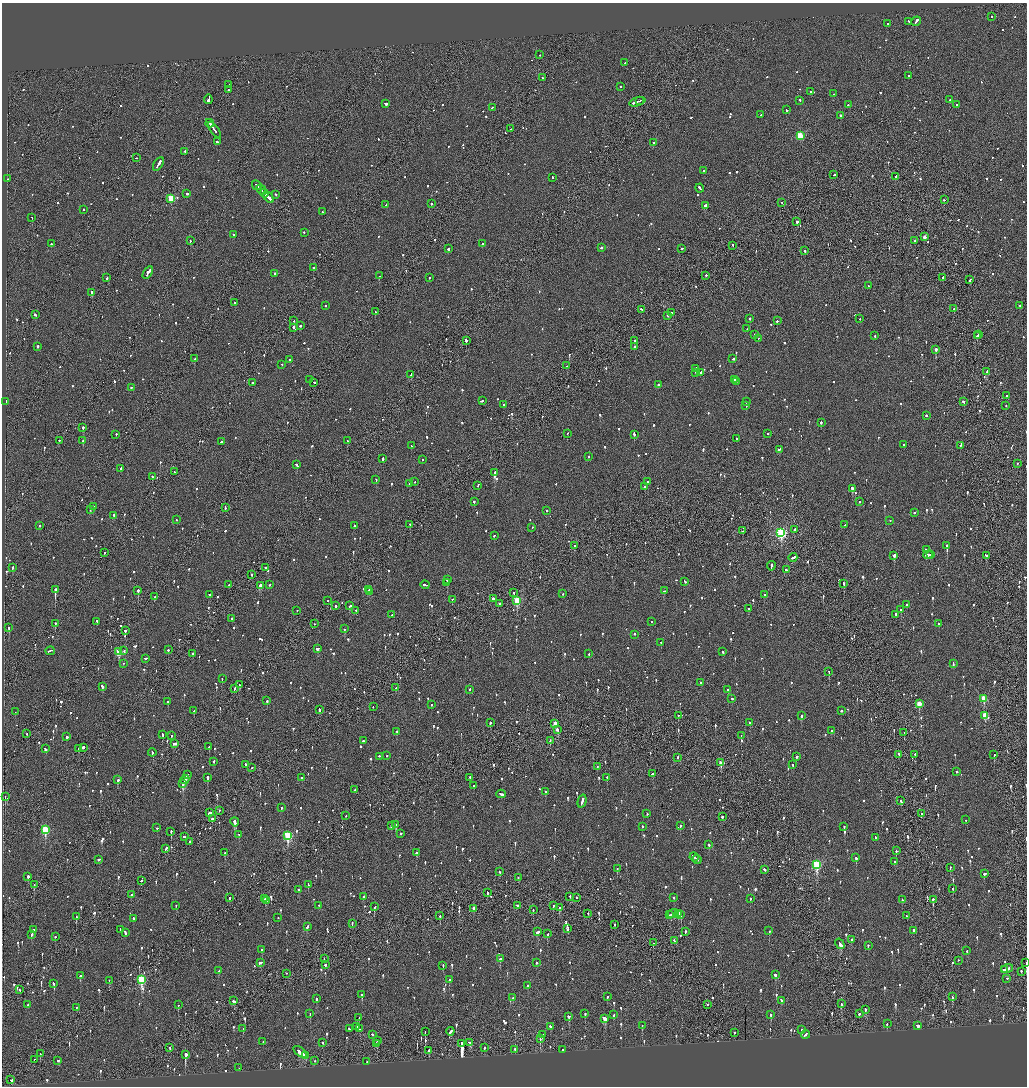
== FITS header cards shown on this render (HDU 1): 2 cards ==
NAXIS1  =                 2050
NAXIS2  =                 2168

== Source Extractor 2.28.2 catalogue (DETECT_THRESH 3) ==
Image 2050 x 2168 px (HDU 1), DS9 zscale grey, zoomed out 1/2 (1 PNG px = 2 x 2 image px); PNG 1029 x 1088 px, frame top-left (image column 2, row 2167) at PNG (2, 3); each listed source drawn as its Kron ellipse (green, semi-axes under 4 px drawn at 4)
Background -0.0781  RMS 0.061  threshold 0.183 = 3 sigma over >= 5 px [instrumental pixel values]
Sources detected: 1545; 51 cannot appear on this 1/2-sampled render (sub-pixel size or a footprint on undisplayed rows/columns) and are neither listed nor drawn; of the other 1494, the 500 brightest by FLUX_AUTO listed and drawn (994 fainter detections omitted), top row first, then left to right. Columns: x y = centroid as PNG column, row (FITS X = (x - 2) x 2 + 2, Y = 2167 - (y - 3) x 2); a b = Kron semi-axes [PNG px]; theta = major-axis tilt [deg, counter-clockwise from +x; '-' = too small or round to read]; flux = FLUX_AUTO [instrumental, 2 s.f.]
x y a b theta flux
991 16 2 2 - 88
909 21 3 2 - 67
916 21 5 2 - 350
888 23 2 2 - 82
540 55 2 2 - 140
625 63 2 2 - 74
908 75 2 2 - 77
542 78 2 2 - 77
229 85 2 1 - 140
620 86 2 2 - 100
228 90 2 1 - 230
811 92 2 2 - 900
834 94 2 2 - 66
208 99 5 2 - 650
800 100 2 2 - 120
950 100 2 2 - 130
640 101 2 2 - 160
637 102 8 2 17 410
386 104 3 2 - 240
848 105 2 2 - 62
956 105 2 2 - 150
492 107 2 2 - 67
786 110 3 2 - 93
761 115 2 2 - 64
840 115 2 2 - 210
210 123 4 2 - 310
511 129 2 2 - 120
214 130 9 1 -53 490
800 136 3 3 - 560
217 142 2 2 - 100
653 143 2 2 - 100
185 152 3 2 - 140
136 158 2 2 - 140
158 164 7 2 58 370
704 170 3 2 - 470
834 175 2 2 - 100
552 177 2 2 - 81
895 177 3 2 - 130
8 179 2 2 - 69
257 185 5 2 - 190
700 188 4 2 - 140
261 190 6 2 -44 270
264 193 4 2 - 220
187 194 2 2 - 210
276 194 2 2 - 74
268 197 7 2 -45 300
171 198 3 3 - 630
944 200 2 2 - 68
782 202 2 2 - 64
431 204 2 2 - 160
386 205 2 2 - 67
705 205 3 2 - 550
83 209 2 2 - 120
322 212 3 2 - 110
32 217 2 1 - 87
797 221 2 2 - 560
304 232 2 2 - 77
233 235 2 2 - 96
924 237 2 2 - 85
915 240 4 2 - 150
190 241 2 2 - 160
51 244 2 2 - 340
482 244 2 2 - 78
733 245 2 1 - 160
601 248 2 2 - 240
682 248 2 2 - 76
448 249 2 2 - 390
805 251 3 2 - 120
313 268 2 1 - 310
148 273 7 2 58 410
275 273 2 2 - 130
706 275 2 2 - 110
379 276 2 2 - 210
943 277 2 2 - 120
107 278 2 2 - 100
430 278 2 2 - 69
970 280 3 2 - 130
868 286 2 2 - 88
92 292 2 2 - 550
235 302 2 2 - 99
325 305 2 1 - 73
1020 306 2 1 - 76
641 309 2 2 - 65
954 309 2 2 - 220
375 312 2 1 - 94
672 313 2 2 - 110
35 314 3 2 - 290
668 315 2 1 - 200
750 318 2 2 - 280
860 319 2 1 - 69
294 321 2 1 - 350
777 321 2 2 - 170
301 326 3 2 - 100
293 327 2 2 - 340
747 329 2 1 - 64
978 334 2 1 - 200
755 335 3 2 - 100
875 336 2 2 - 84
977 336 3 2 - 170
758 338 2 1 - 240
466 340 2 2 - 380
635 341 3 2 - 200
38 346 2 2 - 340
635 347 2 2 - 89
936 349 2 2 - 800
195 358 3 2 - 85
290 359 2 2 - 81
733 359 2 2 - 76
282 364 2 2 - 130
567 366 2 2 - 120
696 368 3 2 - 280
987 371 3 2 - 140
695 372 2 1 - 87
701 372 2 2 - 74
411 374 4 2 - 190
310 380 2 2 - 72
734 380 2 2 - 310
736 381 3 2 - 71
252 382 2 2 - 180
314 382 3 1 - 230
658 385 2 2 - 220
131 387 2 2 - 120
1006 396 2 2 - 110
483 400 2 1 - 85
6 401 2 2 - 350
963 401 2 2 - 200
746 402 2 1 - 190
504 405 2 2 - 160
746 405 2 2 - 74
1006 405 2 2 - 94
926 415 2 2 - 120
821 423 2 2 - 260
83 427 2 2 - 240
567 433 2 2 - 86
116 434 3 2 - 70
634 434 2 2 - 210
768 434 2 2 - 160
737 439 2 2 - 200
59 440 2 2 - 70
83 441 2 2 - 190
348 441 3 2 - 70
221 442 2 2 - 140
904 444 2 2 - 100
411 445 2 2 - 180
961 445 3 2 - 200
779 449 4 2 - 120
588 456 2 2 - 71
383 458 4 2 - 200
422 460 2 1 - 81
1017 463 2 2 - 93
297 465 3 2 - 150
121 468 2 2 - 180
174 472 2 1 - 470
494 473 3 2 - 3300
152 477 2 2 - 180
376 479 2 2 - 100
415 482 2 2 - 61
648 482 3 2 - 200
409 483 3 2 - 70
478 485 3 2 - 94
645 486 2 2 - 270
852 488 3 2 - 530
474 502 2 2 - 170
859 502 2 2 - 72
93 506 2 1 - 78
225 507 3 2 - 140
90 509 3 2 - 120
546 511 2 2 - 93
914 512 2 2 - 140
114 515 2 2 - 190
177 520 2 2 - 100
890 520 2 2 - 63
40 525 2 2 - 74
410 525 3 1 - 63
844 525 2 2 - 66
354 526 2 2 - 85
532 527 2 2 - 170
794 529 4 2 - 140
742 531 3 2 - 150
781 532 4 3 - 1700
494 535 2 2 - 81
947 545 2 2 - 1000
574 546 2 2 - 96
927 549 3 2 - 81
104 552 2 2 - 83
931 554 3 1 - 190
894 555 3 2 - 450
928 555 5 2 - 260
986 555 3 2 - 130
793 557 4 2 - 280
771 566 4 2 - 230
266 567 2 1 - 230
12 568 3 2 - 120
786 570 3 2 - 120
251 575 2 2 - 110
447 579 2 2 - 960
685 581 3 2 - 62
447 583 3 2 - 84
844 583 2 2 - 170
270 584 2 2 - 100
229 585 2 2 - 64
260 585 3 2 - 170
425 585 4 2 - 150
55 589 2 2 - 1600
369 589 2 1 - 120
138 590 2 2 - 350
664 591 3 2 - 98
369 592 4 2 - 160
514 592 2 2 - 64
563 594 2 2 - 68
764 594 2 2 - 150
210 595 2 2 - 240
155 597 2 1 - 74
452 599 2 1 - 80
493 599 2 2 - 240
517 600 4 3 - 570
328 601 2 2 - 77
499 603 2 2 - 290
906 605 3 2 - 100
335 606 2 2 - 160
350 606 3 2 - 110
749 608 2 2 - 300
297 610 2 2 - 93
356 610 2 2 - 70
901 610 2 2 - 300
896 614 2 2 - 150
392 615 2 2 - 87
232 618 2 2 - 92
97 621 2 2 - 110
652 622 2 2 - 64
939 623 2 2 - 130
55 624 3 1 - 110
315 624 2 2 - 67
9 627 2 2 - 310
345 629 2 2 - 97
125 630 2 2 - 160
634 634 2 2 - 140
661 642 2 2 - 190
317 648 3 2 - 160
168 650 2 2 - 110
50 651 5 2 - 170
124 651 2 2 - 73
119 652 3 3 - 420
723 652 2 2 - 99
192 653 2 2 - 91
589 654 2 2 - 75
145 658 3 2 - 73
123 663 2 1 - 87
953 664 4 2 - 80
829 671 2 2 - 170
222 679 2 2 - 71
701 682 2 2 - 220
239 685 3 2 - 120
102 686 3 2 - 110
234 688 2 2 - 66
396 688 3 2 - 120
470 689 2 2 - 64
728 690 2 2 - 89
732 698 2 2 - 66
984 698 3 3 - 390
267 701 2 2 - 100
168 702 2 2 - 120
431 704 2 2 - 87
919 704 3 3 - 330
373 707 2 1 - 110
319 709 3 2 - 83
194 711 3 2 - 71
841 711 2 2 - 180
15 712 2 2 - 87
678 715 2 2 - 80
985 715 4 3 - 300
801 716 2 2 - 240
750 722 2 2 - 110
490 723 2 2 - 100
555 723 3 2 - 200
557 729 3 2 - 280
397 731 2 2 - 85
832 731 2 2 - 210
904 732 2 2 - 260
27 733 2 1 - 79
162 734 3 2 - 140
171 735 2 2 - 94
741 735 2 1 - 110
67 737 2 2 - 670
550 740 3 2 - 62
363 741 2 2 - 150
174 743 3 2 - 170
83 747 2 2 - 610
209 747 2 2 - 89
45 749 3 2 - 130
79 749 2 2 - 90
152 752 4 2 - 110
899 754 2 1 - 80
915 754 2 2 - 71
994 754 2 2 - 180
379 756 2 2 - 69
387 756 2 2 - 76
796 756 3 2 - 67
678 757 2 2 - 150
214 761 3 2 - 77
721 763 3 2 - 190
245 764 2 2 - 69
793 765 2 2 - 76
597 767 2 2 - 62
252 768 2 2 - 83
957 772 2 2 - 170
653 774 3 2 - 110
187 775 4 2 - 230
207 777 2 2 - 940
302 777 2 2 - 68
470 777 2 2 - 72
607 777 2 2 - 85
118 780 2 2 - 270
185 780 4 2 - 320
183 784 3 2 - 550
473 786 2 2 - 90
355 790 2 2 - 90
545 792 2 2 - 250
501 794 5 2 - 200
5 796 2 2 - 150
582 801 7 2 75 300
901 801 2 2 - 84
281 808 2 2 - 91
219 810 2 1 - 110
210 813 4 2 - 410
647 813 2 2 - 66
921 814 2 2 - 150
346 816 2 1 - 62
722 817 2 2 - 82
212 819 2 2 - 700
965 820 2 2 - 130
235 822 4 2 - 670
391 825 2 2 - 170
396 825 2 2 - 170
642 826 2 2 - 65
680 826 2 2 - 77
844 826 2 2 - 71
157 828 2 2 - 62
45 829 4 3 - 830
171 831 2 2 - 120
401 833 2 2 - 190
239 834 2 2 - 100
288 835 4 3 - 910
184 837 2 1 - 100
875 837 2 2 - 68
190 841 2 2 - 220
709 844 2 2 - 120
166 848 4 2 - 92
896 851 2 2 - 120
225 853 3 2 - 130
416 853 3 2 - 67
694 857 5 2 - 250
856 858 2 2 - 150
99 859 2 2 - 160
697 859 4 2 - 230
895 862 2 2 - 63
817 864 4 3 - 1200
950 867 2 2 - 66
617 868 2 2 - 96
765 870 3 2 - 83
499 871 3 2 - 130
984 874 3 2 - 86
28 876 2 2 - 310
518 878 2 1 - 76
141 881 2 2 - 190
34 884 2 1 - 68
308 884 3 2 - 120
953 888 3 2 - 110
298 889 2 2 - 61
487 892 3 2 - 110
131 895 2 2 - 130
570 896 2 2 - 76
363 897 3 2 - 100
576 897 2 2 - 120
674 897 2 2 - 100
229 898 3 2 - 110
265 898 2 2 - 150
750 898 2 2 - 78
933 899 2 2 - 340
266 900 2 2 - 61
902 900 2 2 - 96
176 905 2 2 - 66
319 905 2 2 - 110
517 906 3 2 - 140
553 906 4 1 - 330
374 907 3 2 - 250
474 908 3 2 - 120
559 908 3 2 - 100
533 910 2 1 - 68
588 913 2 2 - 81
678 913 4 3 - 450
673 914 6 2 21 240
669 915 3 2 - 170
681 915 2 1 - 84
440 916 2 2 - 200
907 916 2 2 - 150
76 917 2 1 - 120
133 918 2 2 - 89
278 918 2 2 - 69
352 924 4 2 - 130
614 924 2 1 - 120
307 926 3 2 - 130
568 928 4 2 - 170
33 930 2 2 - 140
121 930 3 2 - 120
914 930 2 2 - 230
685 931 2 2 - 120
769 931 2 2 - 150
125 932 4 2 - 320
537 932 4 2 - 130
31 934 3 2 - 120
547 934 2 2 - 220
55 937 2 2 - 160
674 940 3 2 - 73
851 940 3 2 - 110
653 943 2 1 - 220
840 944 5 2 - 320
868 945 2 2 - 76
262 949 2 2 - 150
967 950 3 2 - 64
324 958 3 1 - 76
500 959 2 2 - 180
958 960 2 1 - 61
260 962 3 2 - 450
536 962 2 2 - 68
1026 962 2 1 - 130
326 965 2 2 - 340
443 965 3 2 - 79
1007 968 6 2 17 290
1004 969 2 1 - 74
219 971 2 2 - 68
1021 971 2 1 - 170
286 973 2 2 - 65
775 975 2 2 - 180
80 976 2 2 - 72
1007 978 2 2 - 64
142 979 4 3 - 900
109 980 2 1 - 75
449 980 2 2 - 110
54 983 3 2 - 180
528 985 2 2 - 62
20 990 2 2 - 72
362 995 3 2 - 130
608 997 3 2 - 71
952 997 3 1 - 77
513 998 2 2 - 110
317 999 2 2 - 180
781 1000 3 2 - 120
234 1001 3 2 - 88
707 1004 2 2 - 73
841 1004 4 2 - 93
27 1005 2 2 - 78
178 1005 3 2 - 94
77 1007 2 1 - 110
865 1009 3 2 - 100
310 1013 2 2 - 150
585 1013 3 2 - 74
859 1014 2 2 - 830
614 1015 3 2 - 110
771 1015 2 2 - 210
569 1016 2 2 - 140
359 1018 3 2 - 89
605 1018 3 3 - 310
887 1024 3 2 - 83
918 1025 3 2 - 140
356 1026 3 2 - 200
550 1026 2 2 - 160
642 1026 2 2 - 82
243 1028 3 2 - 110
359 1028 4 2 - 260
349 1029 3 2 - 100
802 1030 2 2 - 230
450 1031 4 2 - 110
425 1032 2 1 - 91
734 1033 2 2 - 110
805 1034 4 2 - 150
372 1035 3 2 - 110
542 1035 3 2 - 92
540 1039 2 1 - 91
377 1040 2 1 - 120
263 1042 2 2 - 75
470 1042 4 3 - 180
323 1043 3 2 - 87
462 1043 4 2 - 14000
377 1044 3 2 - 110
170 1047 2 2 - 70
484 1047 2 2 - 120
515 1049 2 2 - 120
563 1050 3 2 - 100
429 1051 3 2 - 160
300 1052 8 2 -38 290
40 1054 3 1 - 76
185 1054 3 1 - 6000
305 1055 4 2 - 120
34 1059 2 2 - 71
58 1060 3 2 - 65
315 1061 2 2 - 69
367 1062 2 2 - 89
239 1068 2 2 - 74
11 1080 3 2 - 710
At the frame edge (FLAGS 8, measured only in part): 1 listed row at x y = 1026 962
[994 fainter detections neither listed nor drawn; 51 sub-pixel or undisplayed-footprint detections neither listed nor drawn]